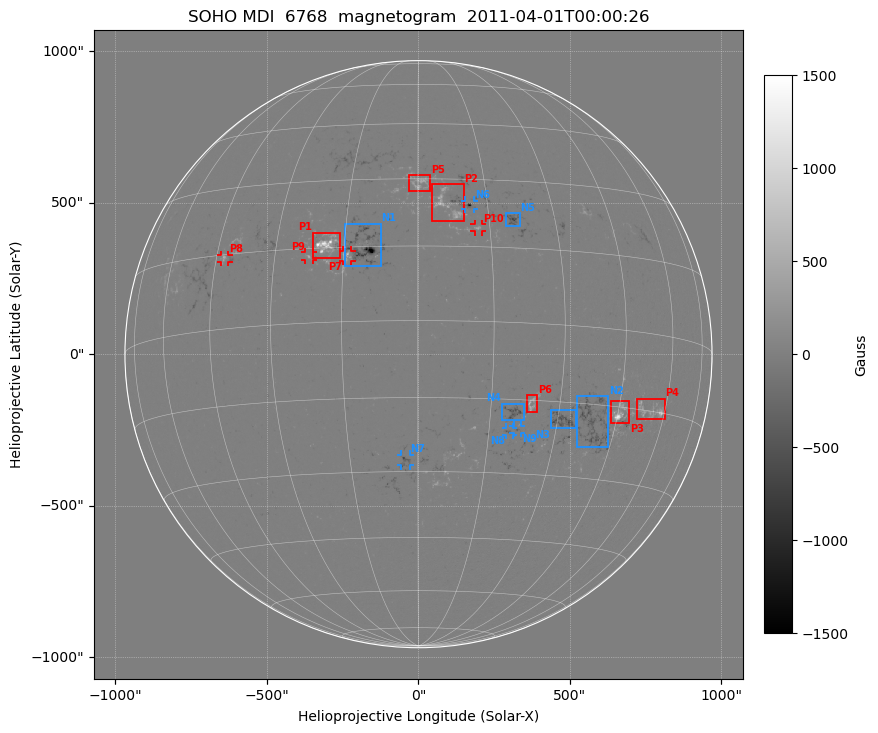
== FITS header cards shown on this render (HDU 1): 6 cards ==
TELESCOP= 'SOHO'
WAVELNTH=                 6768
DATE-OBS= '2011-04-01T00:00:26'
CTYPE1  = 'HPLN-TAN'
CTYPE2  = 'HPLT-TAN'
BUNIT   = 'Gauss'

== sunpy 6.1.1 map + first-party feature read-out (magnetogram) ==
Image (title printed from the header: SOHO MDI  6768  magnetogram  2011-04-01T00:00:26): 1078 x 1078 px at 1.99 arcsec/px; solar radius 969 arcsec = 488 px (full disc in frame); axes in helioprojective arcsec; data unit Gauss (BUNIT, on the colour bar)
Orientation: file roll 3.098 deg (from PC/CROTA): ROTATED to solar-north-up (sunpy Map.rotate, bilinear) for analysis and display; everything below refers to the rotated frame; the empty margins the rotation leaves inside the frame are drawn grey
Off-disc pixels are blank (NaN) in the file (28% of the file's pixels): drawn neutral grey
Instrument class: MAGNETOGRAM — CONTENT/DPC_OBSR says magnetogram
Display: grey scale clipped to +-1500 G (the 99.5th-percentile rule alone would give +-278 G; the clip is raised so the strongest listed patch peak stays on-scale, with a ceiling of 1500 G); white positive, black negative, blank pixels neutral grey
Flux patches: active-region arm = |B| over 17 px >= 100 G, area >= 74 px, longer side >= 12 px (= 24 arcsec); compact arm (3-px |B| >= 300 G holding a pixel >= 400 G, >= 4 px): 41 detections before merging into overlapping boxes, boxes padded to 12 px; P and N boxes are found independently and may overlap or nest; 10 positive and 9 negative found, all listed = drawn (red P1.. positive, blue N1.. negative; 8 of them under ~29 arcsec drawn as corner ticks so the feature stays visible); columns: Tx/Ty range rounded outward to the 5 arcsec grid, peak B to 10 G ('>+1500(sat)' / '<-1500(sat)' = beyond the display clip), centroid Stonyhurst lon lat
Positive patches:
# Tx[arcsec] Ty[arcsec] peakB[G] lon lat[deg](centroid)
P1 -350..-260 315..400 +1440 -19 +16
P2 45..150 435..560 +800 +6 +24
P3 635..695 -230..-155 +1330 +45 -16
P4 720..810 -215..-145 +900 +55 -15
P5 -35..40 535..590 +630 +0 +29
P6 355..390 -195..-135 +830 +24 -16
P7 -250..-220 305..340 +660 -14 +13
P8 -655..-625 300..330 +580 -43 +14
P9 -375..-350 310..335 +600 -22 +13
P10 180..210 400..430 +600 +13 +19
Negative patches:
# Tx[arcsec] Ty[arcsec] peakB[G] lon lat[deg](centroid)
N1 -245..-125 290..430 <-1500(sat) -11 +15
N2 520..625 -310..-140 -650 +39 -19
N3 435..520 -245..-180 -680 +31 -19
N4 270..350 -220..-160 -700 +20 -18
N5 285..335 420..465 -730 +20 +21
N6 150..185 475..505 -1340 +11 +24
N7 -60..-30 -370..-330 -540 -3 -28
N8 285..310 -270..-240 -550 +20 -21
N9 310..340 -260..-235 -720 +21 -21
Bipolar pairs (each listed P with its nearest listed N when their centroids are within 0.25 R_sun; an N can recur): P1-N1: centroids ~125 arcsec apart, P1 is east of N1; P2-N6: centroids ~75 arcsec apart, P2 is east of N6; P3-N2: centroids ~100 arcsec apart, P3 is west of N2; P4-N2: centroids ~200 arcsec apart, P4 is west of N2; P5-N6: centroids ~175 arcsec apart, P5 is north-east of N6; P6-N4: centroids ~75 arcsec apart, P6 is north-west of N4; P7-N1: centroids ~75 arcsec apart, P7 is south-east of N1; P9-N1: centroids ~175 arcsec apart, P9 is east of N1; P10-N6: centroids ~75 arcsec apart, P10 is south of N6